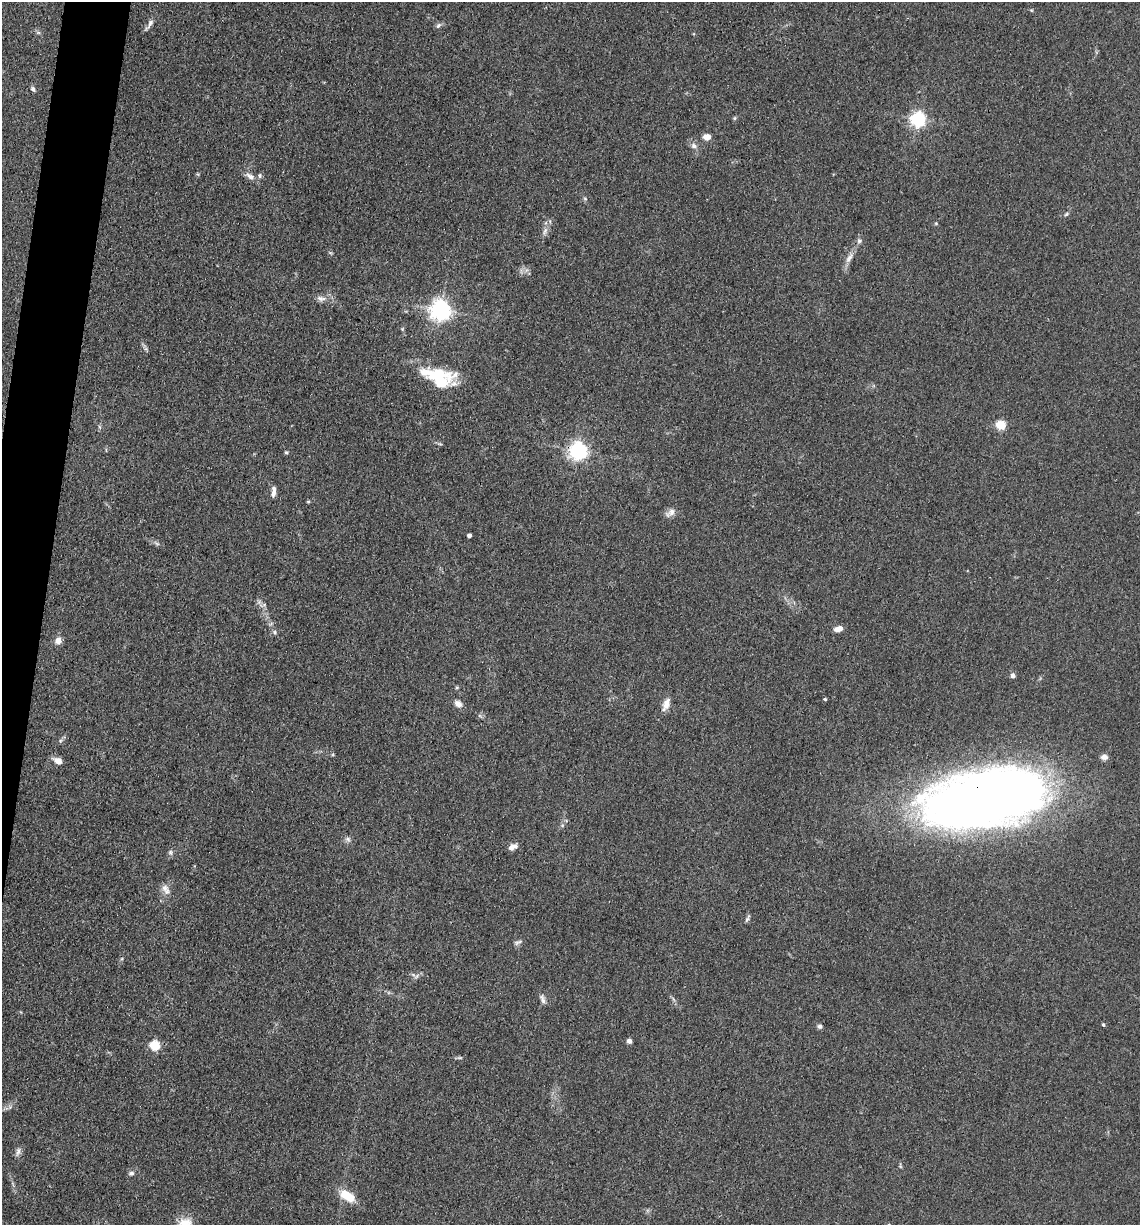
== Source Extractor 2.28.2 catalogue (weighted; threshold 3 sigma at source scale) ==
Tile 7 of 4 x 4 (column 3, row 2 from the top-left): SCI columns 2519-3656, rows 2450-3672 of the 4920 x 4899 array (HDU 1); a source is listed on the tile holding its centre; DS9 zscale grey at full resolution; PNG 1142 x 1227 px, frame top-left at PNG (2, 2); no overlay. Shown black and unused: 3% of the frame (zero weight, under 3 of 4 exposures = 1% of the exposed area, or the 3 px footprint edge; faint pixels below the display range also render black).
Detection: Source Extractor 2.28.2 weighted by HDU 2 'WHT'; one run over the whole footprint, this tile lists its part. Background 0.104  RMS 0.0065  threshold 0.0294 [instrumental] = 3 sigma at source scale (4.5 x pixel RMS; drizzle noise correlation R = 1.50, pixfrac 1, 0.05/0.05 arcsec/px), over >= 5 px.
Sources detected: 55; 2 inside a brighter listed object's ellipse — not listed separately; the other 53 listed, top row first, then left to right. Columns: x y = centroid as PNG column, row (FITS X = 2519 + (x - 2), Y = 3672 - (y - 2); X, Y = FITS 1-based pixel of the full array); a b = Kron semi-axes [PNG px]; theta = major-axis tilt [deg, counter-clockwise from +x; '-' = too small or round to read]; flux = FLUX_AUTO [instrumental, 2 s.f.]
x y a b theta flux
150 24 17 5 56 3
438 25 9 5 45 1.7
38 33 6 4 0 1.1
33 89 7 5 -46 1.7
734 118 6 4 89 0.91
918 119 6 6 - 180
707 137 7 6 - 5.8
694 146 8 7 - 2.7
250 176 14 7 -35 3.9
585 199 6 4 -3 0.92
1066 214 6 4 45 1
936 223 5 4 - 0.72
545 231 11 5 66 2.6
859 241 7 7 - 1.7
849 258 18 6 59 4.5
321 298 13 7 -12 3.7
441 310 7 7 - 420
438 378 35 21 -10 34
1001 425 5 5 - 35
578 451 6 6 - 300
286 452 5 4 - 0.89
273 492 14 5 83 3.3
308 502 5 3 - 0.69
670 512 16 8 31 3.9
469 535 4 4 - 2.7
156 543 10 4 -30 1.6
263 605 12 4 20 1.7
839 629 8 5 11 6.2
274 632 6 5 - 1.4
58 641 9 8 - 4.2
1013 675 6 5 - 2.2
825 699 4 3 - 0.81
458 703 10 7 -34 3.5
666 704 13 7 67 6.5
1104 757 8 6 1 3.2
58 761 9 6 -22 5.6
984 799 120 52 10 740
348 839 8 6 -49 2
512 847 11 6 30 3.7
170 852 7 7 - 1.6
165 888 12 9 -30 4.3
747 919 12 4 65 1.5
518 942 12 5 21 1.9
543 999 14 6 -69 2.6
1103 1025 4 4 - 1
820 1026 6 6 - 1.6
629 1041 4 4 - 3.7
155 1045 5 5 - 41
460 1058 8 4 0 1.1
18 1152 13 5 78 2.4
131 1173 7 6 - 1.8
347 1196 20 10 -33 14
185 1223 21 13 6 9.2
Overlapping masked pixels (flux is a lower limit): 2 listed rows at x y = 578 451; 984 799
Isophote crosses this tile's border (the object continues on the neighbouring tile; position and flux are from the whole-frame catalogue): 1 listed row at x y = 185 1223